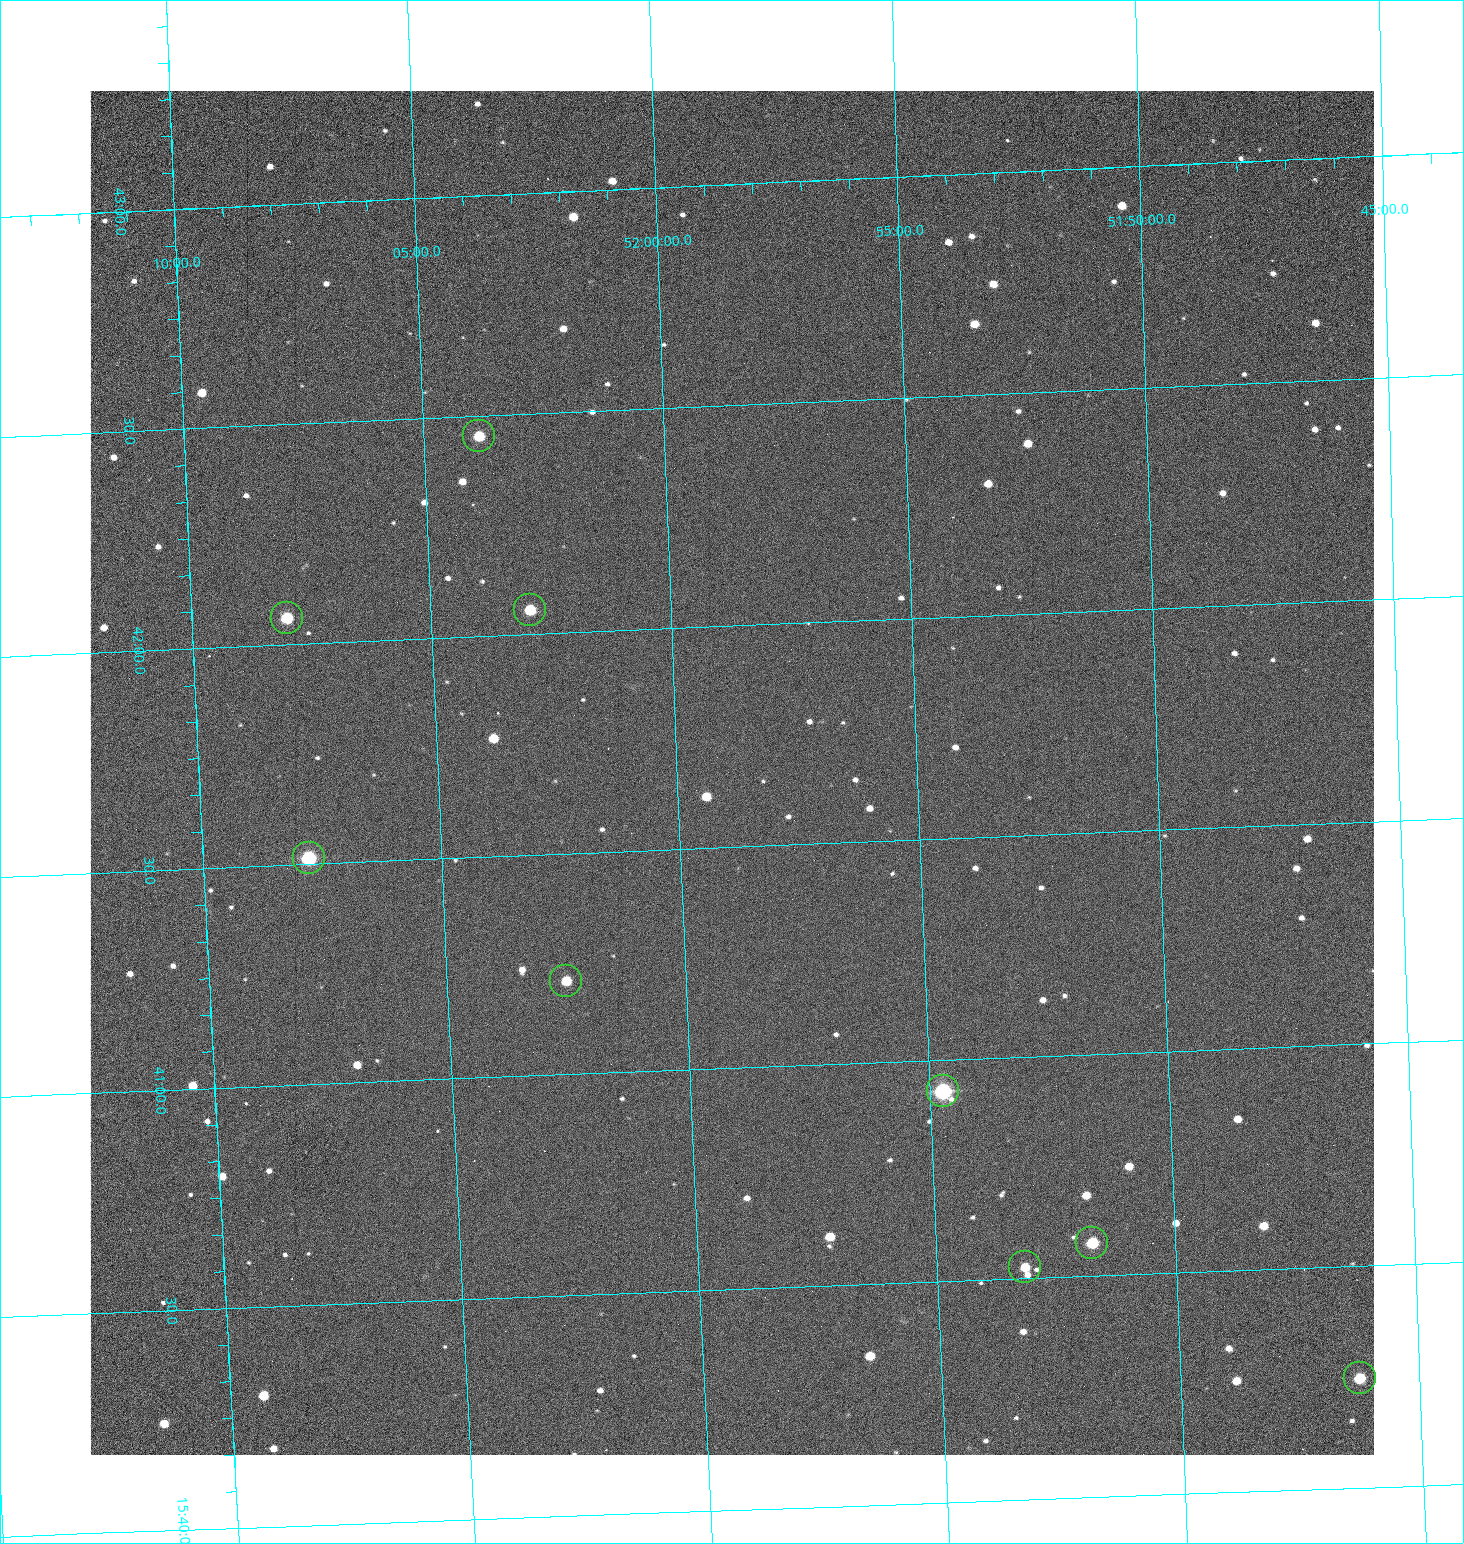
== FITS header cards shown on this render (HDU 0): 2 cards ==
NAXIS1  =                 1284 /fastest changing axis
NAXIS2  =                 1364 /next to fastest changing axis

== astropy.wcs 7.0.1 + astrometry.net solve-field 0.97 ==
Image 1284 x 1364 px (HDU 0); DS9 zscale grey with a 90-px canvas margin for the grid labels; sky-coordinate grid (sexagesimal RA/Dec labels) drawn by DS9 from the SOLVED WCS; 9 Tycho-2 reference stars matched to detected sources circled (green)
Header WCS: RA---TAN/DEC--TAN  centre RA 15:41:40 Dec +51:59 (235.42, +51.98 deg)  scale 1.26 arcsec/px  FOV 26.9' x 28.5'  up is +92 deg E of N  parity flipped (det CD > 0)
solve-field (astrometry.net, Tycho-2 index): VERIFIED the header's WCS against the Tycho-2 star catalogue (9 matches, 0 conflicts) and refined it, rather than solving blind
Solved WCS: RA---TAN-SIP/DEC--TAN-SIP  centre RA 15:41:40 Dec +51:59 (235.42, +51.98 deg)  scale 1.25 arcsec/px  FOV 26.8' x 28.5'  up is +92 deg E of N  parity flipped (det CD > 0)
The solver's refit moves the header's centre by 0.61 arcsec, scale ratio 0.997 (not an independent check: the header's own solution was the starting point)
Tycho-2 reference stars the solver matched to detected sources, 9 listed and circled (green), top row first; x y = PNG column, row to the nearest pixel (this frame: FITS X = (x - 91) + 1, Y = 1364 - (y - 91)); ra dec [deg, ICRS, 3 dp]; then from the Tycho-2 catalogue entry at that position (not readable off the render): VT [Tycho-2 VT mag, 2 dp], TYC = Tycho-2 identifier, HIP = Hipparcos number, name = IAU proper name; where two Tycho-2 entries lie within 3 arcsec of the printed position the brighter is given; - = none
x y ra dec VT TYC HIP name
480 436 235.614 +52.064 11.61 3489-1132-1 - -
531 610 235.514 +52.049 11.19 3489-1407-1 - -
288 618 235.515 +52.133 11.12 3489-1380-1 - -
310 858 235.378 +52.130 9.31 3489-1322-1 76850 -
567 981 235.303 +52.042 11.52 3489-958-1 - -
944 1091 235.232 +51.912 9.59 3489-824-1 - -
1093 1243 235.143 +51.862 10.97 3489-1016-1 - -
1026 1267 235.131 +51.886 12.29 3489-908-1 - -
1361 1378 235.062 +51.771 11.53 3489-1453-1 - -